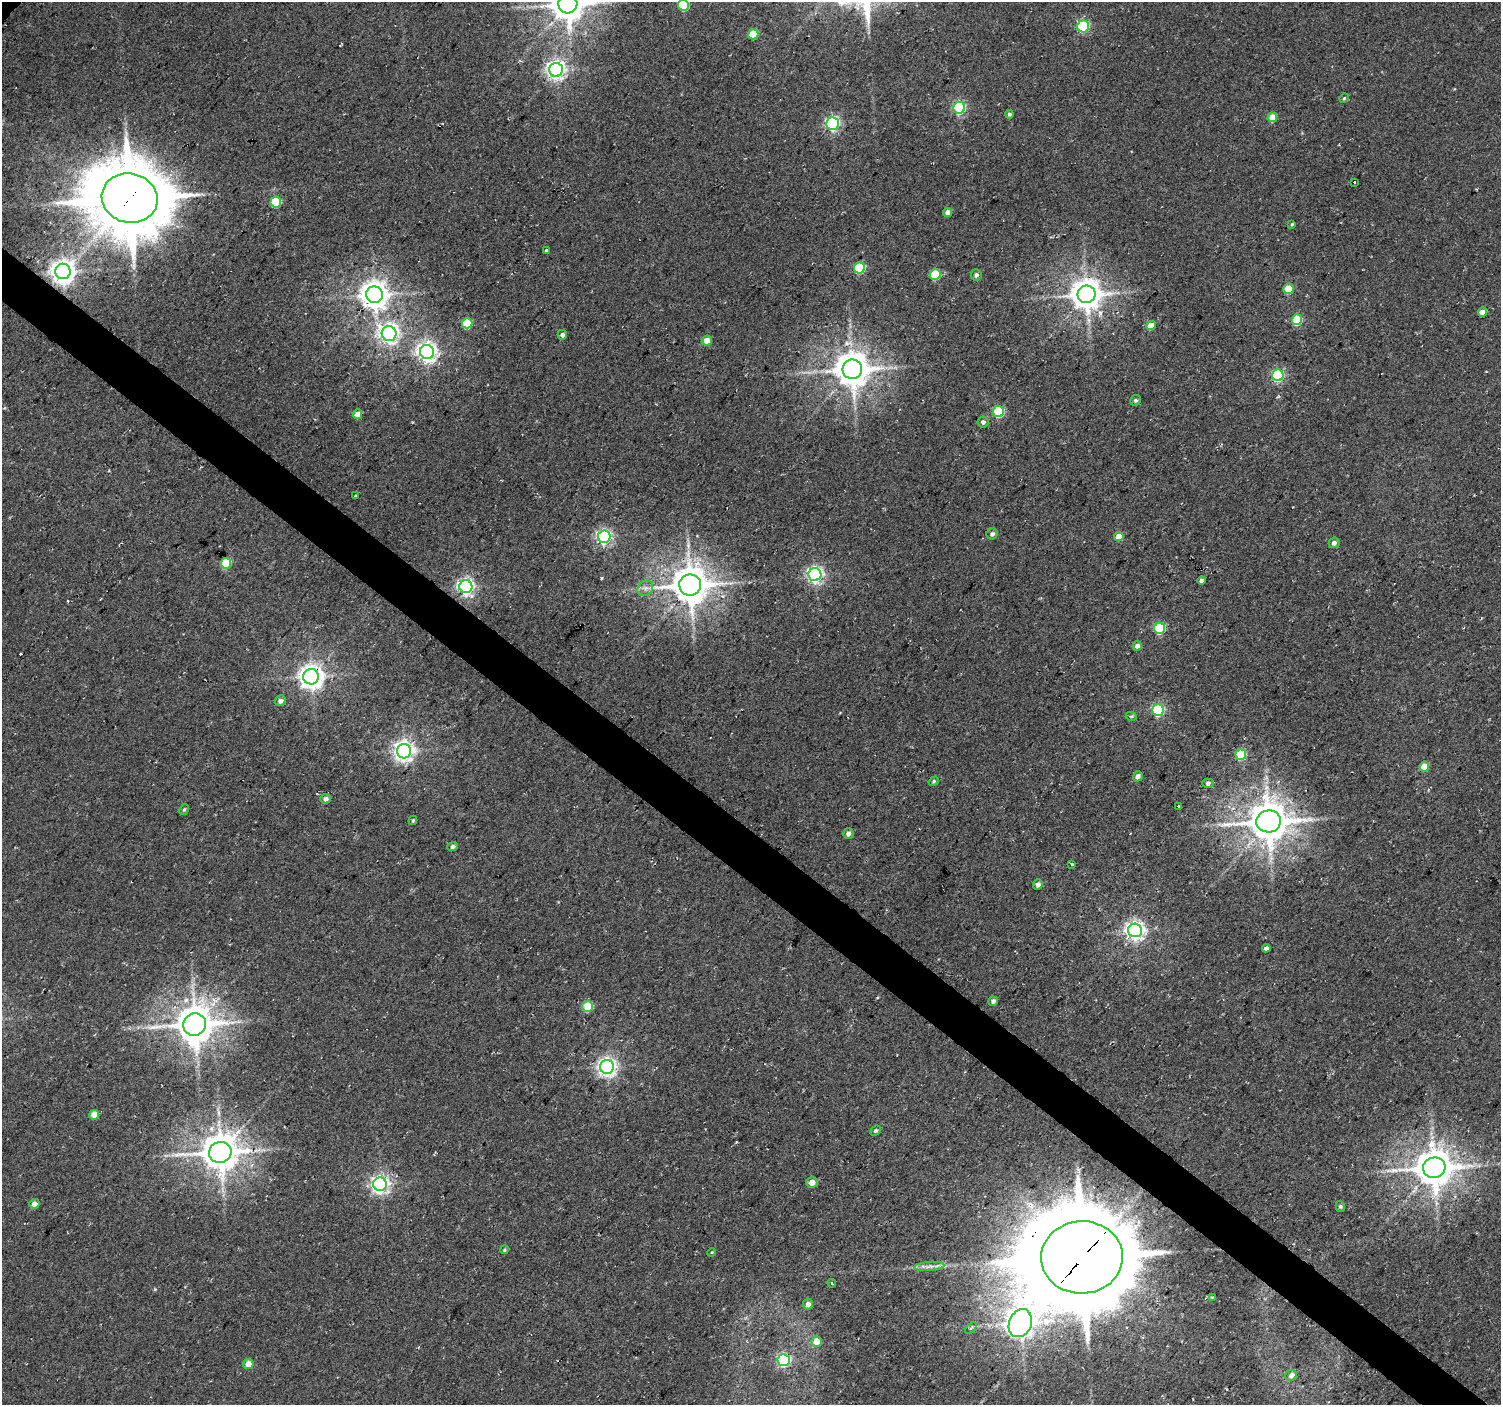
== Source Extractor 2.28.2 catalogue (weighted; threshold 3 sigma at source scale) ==
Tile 6 of 4 x 4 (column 2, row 2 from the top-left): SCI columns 1506-3004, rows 3046-4448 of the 6003 x 6026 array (HDU 1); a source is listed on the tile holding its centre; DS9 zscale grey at full resolution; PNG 1503 x 1407 px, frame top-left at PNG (2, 2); each listed source drawn as its Kron ellipse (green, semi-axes under 4 px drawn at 4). Shown black and unused: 4% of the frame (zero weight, under 2 of 3 exposures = <1% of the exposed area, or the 3 px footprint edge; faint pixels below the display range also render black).
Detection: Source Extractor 2.28.2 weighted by HDU 2 'WHT'; one run over the whole footprint, this tile lists its part. Background 0.0266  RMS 0.0082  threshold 0.0367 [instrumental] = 3 sigma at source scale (4.5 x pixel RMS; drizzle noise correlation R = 1.50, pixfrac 1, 0.0396/0.0396 arcsec/px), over >= 5 px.
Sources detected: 102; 1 too faint to see at this stretch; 2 inside a brighter object's white glare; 3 cosmic-ray / hot-pixel residue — neither listed nor drawn; the other 96 listed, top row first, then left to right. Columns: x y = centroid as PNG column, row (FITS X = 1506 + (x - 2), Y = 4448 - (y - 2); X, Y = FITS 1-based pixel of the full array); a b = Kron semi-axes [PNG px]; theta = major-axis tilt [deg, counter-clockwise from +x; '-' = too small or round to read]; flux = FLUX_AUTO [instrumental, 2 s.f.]
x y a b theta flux
568 4 9 9 - 1700
683 5 5 5 - 47
1083 26 6 6 - 100
753 34 5 5 - 32
556 70 7 7 - 410
1344 98 5 4 - 1
959 108 6 6 - 120
1009 114 4 4 - 1.6
1272 117 5 4 - 17
832 124 6 6 - 150
1354 182 3 3 - 5.4
130 198 28 24 -12 6600
276 202 5 5 - 40
948 212 4 4 - 5.3
1292 224 3 3 - 0.93
546 251 3 3 - 3.1
860 268 5 5 - 57
63 271 7 7 - 760
935 275 5 5 - 42
976 275 6 5 - 2.1
1288 289 5 5 - 30
1087 294 9 8 - 1400
374 295 8 8 - 1000
1482 312 4 4 - 10
1297 320 5 5 - 43
467 323 5 5 - 31
1151 326 5 4 - 16
389 334 7 7 - 370
562 335 5 4 - 3.2
707 341 5 5 - 11
427 352 7 7 - 450
852 369 10 9 - 2000
1278 375 6 5 - 95
1136 400 5 5 - 1.6
999 412 5 5 - 66
358 414 5 4 - 9.7
983 422 5 5 - 2.4
355 496 3 3 - 1.2
992 534 5 5 - 2.1
1119 536 4 4 - 10
604 537 6 6 - 200
1334 543 5 5 - 3
226 563 5 5 - 35
815 574 6 6 - 250
1202 580 4 4 - 4.1
690 585 11 10 - 2100
466 587 6 6 - 300
645 588 8 7 - 3.6
1160 628 5 5 - 69
1137 646 4 4 - 4.6
311 677 8 7 - 750
280 701 6 5 - 3.1
1158 710 6 5 - 93
1131 716 5 3 - 0.93
404 751 7 7 - 480
1241 755 5 5 - 44
1424 767 5 4 - 14
1138 776 5 4 - 3.6
934 781 5 4 - 1.2
1208 783 5 5 - 2.4
325 799 5 4 - 3.4
1179 806 3 3 - 3.9
184 809 6 4 61 1.4
413 820 5 3 - 1.2
1269 821 12 11 - 2400
848 834 5 5 - 3.1
453 847 5 4 - 2.6
1072 865 3 3 - 11
1038 884 5 4 - 3.5
1135 930 7 6 - 430
1266 948 4 4 - 2.9
993 1001 5 4 - 2.4
588 1007 5 5 - 38
195 1025 11 11 - 2200
607 1067 7 7 - 400
94 1115 5 5 - 15
875 1131 6 4 42 1.8
220 1152 11 10 - 2100
1434 1168 11 10 - 2200
812 1182 6 5 - 6.6
380 1184 7 6 - 360
34 1204 5 5 - 5.1
1340 1206 6 4 -76 1.3
504 1250 4 4 - 1.2
712 1252 4 3 - 0.73
1082 1257 41 36 2 15000
929 1266 15 4 5 4.3
832 1283 4 3 - 0.93
1212 1297 4 3 - 1.2
808 1304 5 5 - 4.3
1020 1323 14 11 66 1200
971 1328 7 3 45 1.4
816 1342 5 5 - 13
784 1360 6 6 - 140
248 1364 5 5 - 9.7
1291 1375 6 5 - 6
Overlapping masked pixels (flux is a lower limit): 3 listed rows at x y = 130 198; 63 271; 1082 1257
Isophote crosses this tile's border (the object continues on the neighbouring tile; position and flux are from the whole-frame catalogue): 2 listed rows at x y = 568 4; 683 5